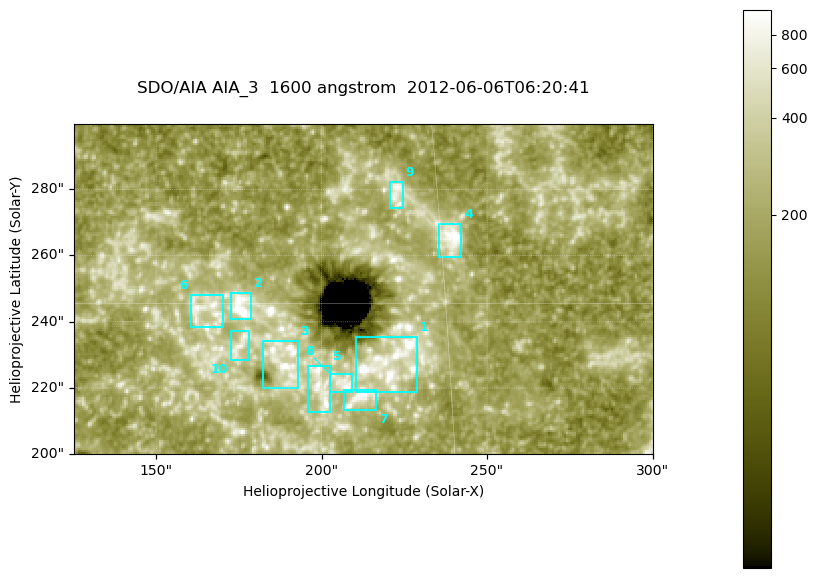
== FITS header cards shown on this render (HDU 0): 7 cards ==
TELESCOP= 'SDO/AIA '
INSTRUME= 'AIA_3   '
WAVELNTH=                 1600
WAVEUNIT= 'angstrom'
DATE-OBS= '2012-06-06T06:20:41.12'
CTYPE1  = 'HPLN-TAN'
CTYPE2  = 'HPLT-TAN'

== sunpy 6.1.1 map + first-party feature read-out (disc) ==
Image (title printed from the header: SDO/AIA AIA_3  1600 angstrom  2012-06-06T06:20:41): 287 x 164 px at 0.609 arcsec/px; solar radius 946 arcsec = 1552 px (partial field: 0.6% of the solar disc is inside the frame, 100% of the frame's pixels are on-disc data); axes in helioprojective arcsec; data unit not stated in the header (colour bar unlabelled)
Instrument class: DISC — disc imager (sunpy class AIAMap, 1600 A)
Bright regions (active regions / flare kernels): reference = the on-disc median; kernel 3 px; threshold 5 sigma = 339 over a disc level ~186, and >= 1.15x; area >= 47 px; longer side >= 3 px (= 1.8 arcsec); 10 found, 10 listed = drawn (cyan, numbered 1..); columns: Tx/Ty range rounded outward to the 2 arcsec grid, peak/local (2 s.f.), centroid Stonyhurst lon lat
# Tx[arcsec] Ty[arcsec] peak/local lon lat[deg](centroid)
1 210..230 218..236 11 +14 +14
2 172..180 240..250 13 +11 +15
3 182..194 220..234 6.9 +12 +14
4 234..242 258..270 5.8 +15 +16
5 196..204 212..228 4.9 +12 +13
6 160..170 238..248 4.4 +10 +15
7 206..218 212..220 5.2 +13 +13
8 202..210 218..226 4.9 +13 +13
9 220..226 274..282 4.6 +14 +17
10 172..178 228..238 3.9 +11 +14